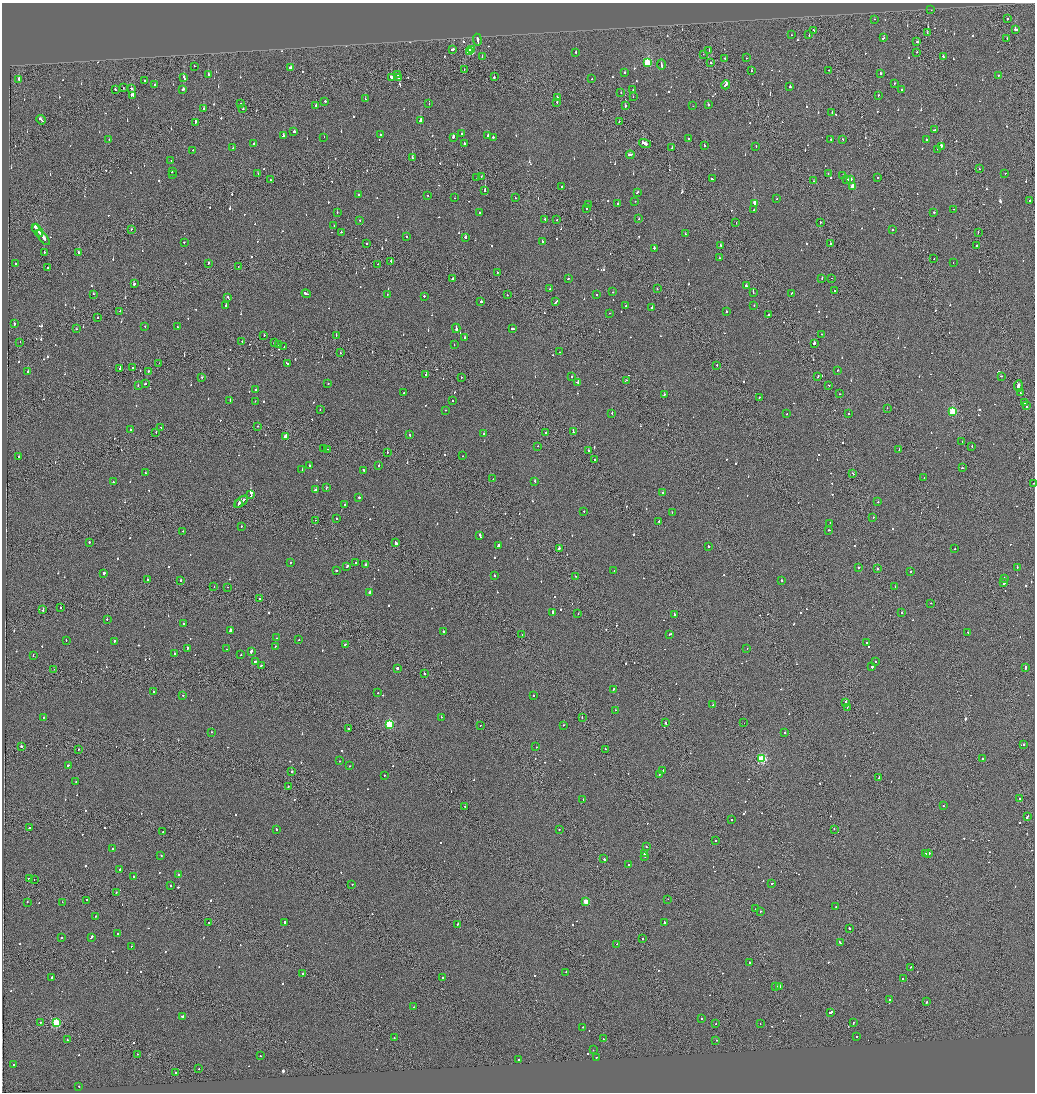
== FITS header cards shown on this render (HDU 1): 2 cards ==
NAXIS1  =                 2065
NAXIS2  =                 2180

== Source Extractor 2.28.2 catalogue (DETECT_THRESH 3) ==
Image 2065 x 2180 px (HDU 1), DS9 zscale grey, zoomed out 1/2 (1 PNG px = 2 x 2 image px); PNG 1037 x 1094 px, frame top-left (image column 1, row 2179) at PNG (2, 3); each listed source drawn as its Kron ellipse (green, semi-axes under 4 px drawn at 4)
Background -0.147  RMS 0.067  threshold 0.201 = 3 sigma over >= 5 px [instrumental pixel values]
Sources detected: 1070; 51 cannot appear on this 1/2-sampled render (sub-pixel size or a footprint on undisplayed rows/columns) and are neither listed nor drawn; of the other 1019, the 500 brightest by FLUX_AUTO listed and drawn (519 fainter detections omitted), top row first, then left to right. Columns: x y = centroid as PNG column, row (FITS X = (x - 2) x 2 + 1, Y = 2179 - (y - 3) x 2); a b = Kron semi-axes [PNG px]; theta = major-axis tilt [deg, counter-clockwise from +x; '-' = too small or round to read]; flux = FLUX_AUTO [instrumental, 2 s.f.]
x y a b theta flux
931 10 2 1 - 78
874 19 2 2 - 230
1008 19 2 1 - 730
1015 29 3 2 - 400
813 30 2 2 - 62
927 32 2 1 - 89
791 35 2 2 - 74
809 35 2 1 - 64
884 38 3 2 - 64
1007 38 2 1 - 67
477 40 6 2 -82 490
917 42 2 2 - 76
452 49 3 2 - 240
472 49 2 2 - 79
709 50 2 2 - 140
470 52 3 3 - 840
916 52 2 2 - 64
576 53 2 2 - 360
703 54 2 1 - 140
943 56 2 2 - 110
482 57 2 1 - 170
746 58 2 1 - 150
725 59 2 1 - 130
647 63 3 3 - 910
710 63 2 1 - 130
661 64 5 2 - 250
194 66 2 2 - 75
290 68 2 2 - 400
464 69 2 1 - 95
829 70 2 1 - 71
751 71 2 2 - 67
625 72 2 2 - 79
208 74 2 2 - 74
880 74 3 2 - 150
398 75 2 2 - 75
998 75 2 2 - 110
184 77 4 2 - 340
391 77 3 2 - 260
398 77 3 2 - 280
494 77 2 2 - 150
592 78 2 1 - 90
19 79 2 1 - 580
145 80 2 2 - 65
894 83 2 2 - 310
155 85 2 2 - 190
726 85 4 2 - 520
790 87 2 2 - 460
123 88 2 1 - 66
131 88 2 2 - 190
183 89 3 2 - 190
633 89 2 2 - 220
115 90 3 2 - 150
901 90 2 2 - 60
621 92 2 2 - 62
133 95 4 2 - 810
878 95 2 1 - 170
557 97 2 2 - 110
633 97 2 1 - 62
365 99 2 2 - 66
325 101 2 2 - 90
557 102 2 2 - 140
241 103 2 2 - 79
429 104 2 2 - 110
316 105 2 2 - 120
708 105 2 2 - 390
625 106 2 2 - 520
693 106 2 2 - 81
203 109 2 2 - 140
243 109 2 1 - 170
832 113 2 2 - 80
41 120 5 2 - 310
421 121 2 2 - 600
619 121 2 1 - 77
195 122 4 1 - 190
935 130 3 2 - 150
294 132 2 2 - 460
381 134 2 2 - 75
462 134 2 2 - 80
283 136 2 2 - 290
488 136 3 2 - 170
324 137 2 1 - 110
453 137 2 2 - 490
493 137 2 2 - 460
688 139 2 2 - 74
831 139 2 2 - 76
843 139 2 2 - 95
109 140 2 2 - 68
926 140 2 2 - 69
254 143 2 2 - 92
464 143 2 2 - 230
645 144 6 2 -16 620
704 146 2 2 - 320
756 146 2 1 - 93
941 146 3 2 - 640
233 148 2 1 - 260
672 148 2 2 - 92
937 149 2 2 - 78
193 150 2 2 - 82
630 155 4 2 - 320
412 158 2 1 - 450
171 161 2 1 - 68
979 169 2 2 - 88
172 172 2 2 - 71
1005 173 2 1 - 63
258 174 2 2 - 75
828 174 2 2 - 170
173 175 2 2 - 74
843 176 2 1 - 170
481 177 2 1 - 73
877 177 2 2 - 63
477 178 2 1 - 64
712 179 2 2 - 120
851 179 2 1 - 120
270 180 2 1 - 100
846 180 3 2 - 200
814 181 2 2 - 91
561 186 2 2 - 93
853 187 3 3 - 270
485 190 2 2 - 260
637 192 3 2 - 150
358 195 2 2 - 81
428 195 2 2 - 76
455 198 2 1 - 65
515 198 2 1 - 77
777 199 2 1 - 100
635 201 2 1 - 72
1029 201 2 1 - 68
618 203 2 1 - 63
755 203 3 2 - 320
588 205 2 1 - 78
587 209 2 1 - 120
953 209 2 2 - 61
754 210 2 2 - 80
337 212 2 2 - 76
480 212 2 1 - 84
934 212 2 2 - 280
545 219 2 2 - 62
639 219 2 2 - 130
360 220 2 2 - 67
557 220 2 2 - 62
820 222 2 1 - 77
736 223 2 1 - 66
334 226 2 2 - 84
35 227 4 1 - 280
131 229 2 1 - 120
38 230 7 2 -53 610
892 230 2 2 - 77
341 232 2 2 - 95
978 232 2 1 - 77
685 234 2 2 - 84
406 237 2 2 - 78
465 237 2 2 - 280
43 238 9 2 -51 510
542 241 3 2 - 210
184 242 2 2 - 98
367 244 2 2 - 140
830 244 2 2 - 210
721 246 2 2 - 240
976 246 2 2 - 160
654 248 2 2 - 400
44 252 2 2 - 61
79 253 2 2 - 110
719 258 2 2 - 110
934 258 2 1 - 110
391 261 2 2 - 520
15 263 2 2 - 96
208 263 2 2 - 260
953 263 2 2 - 76
378 264 2 1 - 98
238 266 2 1 - 73
48 267 2 2 - 110
497 272 2 2 - 130
568 278 3 2 - 98
822 278 2 2 - 110
832 278 2 1 - 61
452 279 2 2 - 180
134 284 2 2 - 130
746 286 2 2 - 140
550 289 2 2 - 150
657 289 2 1 - 79
834 290 2 2 - 240
612 292 2 2 - 86
753 292 3 1 - 200
792 293 3 2 - 230
93 294 2 2 - 75
306 294 5 2 - 290
387 294 2 2 - 62
596 294 2 2 - 76
507 295 2 1 - 88
424 296 2 2 - 190
228 297 2 2 - 69
481 302 2 2 - 170
556 302 4 2 - 220
754 305 2 2 - 93
226 306 2 2 - 260
626 306 2 2 - 110
652 307 3 2 - 170
120 311 3 2 - 430
726 312 2 2 - 97
610 313 2 2 - 63
769 314 3 2 - 160
97 317 2 1 - 85
14 324 2 2 - 310
177 326 2 2 - 63
145 327 2 2 - 110
456 328 4 2 - 350
77 329 2 2 - 63
513 329 3 2 - 190
821 334 2 2 - 69
264 335 2 2 - 86
336 336 2 1 - 280
464 337 2 2 - 87
242 341 2 1 - 80
20 342 2 1 - 74
274 343 2 2 - 79
814 343 2 2 - 470
278 344 2 2 - 130
454 345 2 2 - 71
284 347 2 2 - 100
560 352 2 1 - 89
340 353 2 1 - 110
159 363 2 1 - 79
287 364 4 2 - 370
717 365 2 1 - 200
132 368 2 2 - 320
120 369 3 2 - 510
838 370 2 2 - 220
28 372 2 2 - 1000
148 372 2 1 - 100
426 375 2 1 - 120
818 376 3 1 - 150
1001 376 2 2 - 110
201 377 2 2 - 92
461 377 2 2 - 95
572 377 2 2 - 88
626 380 2 1 - 86
578 382 3 2 - 220
146 384 3 2 - 150
328 384 2 2 - 110
138 385 2 2 - 98
829 385 2 2 - 92
1018 386 5 2 - 870
256 390 2 2 - 96
1020 392 4 2 - 330
404 393 2 1 - 67
840 394 2 2 - 90
664 395 4 2 - 670
759 397 2 2 - 79
230 400 2 2 - 190
452 400 2 1 - 140
255 401 2 1 - 82
1025 403 2 1 - 86
1026 406 2 2 - 360
887 408 2 2 - 67
320 410 2 2 - 60
445 410 2 2 - 79
952 412 3 3 - 880
612 413 2 2 - 350
849 413 2 2 - 140
787 414 2 2 - 210
258 426 2 1 - 64
161 427 2 2 - 81
131 429 2 2 - 89
573 432 2 2 - 320
156 433 2 1 - 89
546 433 2 2 - 97
484 434 2 2 - 84
409 435 2 2 - 97
285 437 3 2 - 210
962 441 2 1 - 130
538 446 2 1 - 61
972 446 2 1 - 120
324 449 2 2 - 120
327 449 2 1 - 210
899 449 2 1 - 63
589 451 3 2 - 280
387 452 2 1 - 280
463 456 2 2 - 93
18 457 2 2 - 93
594 460 2 2 - 98
378 465 2 2 - 140
309 466 2 2 - 71
962 468 2 2 - 170
302 469 2 2 - 76
364 470 2 2 - 130
145 473 2 2 - 110
853 474 2 2 - 130
924 478 2 1 - 83
493 479 2 1 - 120
535 481 2 2 - 150
113 482 2 2 - 130
1033 483 2 2 - 120
326 488 3 2 - 96
315 490 3 2 - 160
663 493 2 2 - 360
250 495 4 2 - 8800
359 497 2 2 - 290
241 502 8 2 39 540
878 502 2 1 - 270
238 504 3 2 - 360
345 505 2 2 - 120
584 511 2 2 - 75
672 512 2 2 - 61
337 518 2 2 - 73
873 518 2 2 - 97
315 520 2 1 - 66
659 522 3 2 - 110
830 523 2 2 - 67
241 526 2 1 - 150
829 530 2 1 - 140
183 531 2 2 - 73
480 536 4 2 - 420
89 542 2 2 - 140
396 543 3 2 - 670
498 545 3 2 - 270
708 546 2 2 - 270
559 548 2 2 - 290
955 549 2 2 - 61
290 562 2 2 - 60
355 562 2 2 - 72
366 565 3 2 - 320
347 566 3 2 - 94
859 567 2 2 - 410
1017 567 2 2 - 91
877 569 2 1 - 230
336 570 2 1 - 200
614 571 2 2 - 85
910 571 2 2 - 130
104 573 2 2 - 310
494 575 2 2 - 91
575 576 2 1 - 61
1004 578 2 2 - 160
147 580 2 2 - 230
181 580 2 2 - 130
781 580 2 2 - 210
1004 582 3 2 - 430
214 587 2 1 - 70
228 587 2 2 - 64
895 587 2 1 - 94
369 593 2 2 - 630
259 599 2 1 - 66
930 603 2 2 - 100
61 608 2 2 - 62
43 610 3 1 - 580
553 612 3 2 - 170
901 612 2 2 - 86
578 614 2 2 - 160
674 615 4 2 - 240
107 619 2 2 - 85
183 624 2 2 - 87
231 630 3 2 - 440
443 631 2 2 - 160
968 632 2 2 - 110
670 634 3 2 - 110
522 635 2 1 - 65
276 638 2 2 - 99
299 640 2 2 - 72
66 641 2 2 - 76
114 641 3 2 - 160
867 642 2 2 - 68
345 645 2 2 - 89
275 646 2 2 - 66
187 648 2 2 - 190
747 648 2 2 - 74
226 649 2 2 - 74
251 651 3 2 - 240
175 654 2 2 - 120
33 655 2 2 - 83
241 655 2 2 - 80
255 661 3 2 - 170
876 662 2 2 - 68
261 665 2 2 - 150
872 667 3 2 - 740
1025 667 3 2 - 390
397 668 2 2 - 800
54 669 2 1 - 65
424 674 2 2 - 220
613 689 2 2 - 160
153 692 2 2 - 140
378 693 2 2 - 82
183 695 2 2 - 89
533 695 2 2 - 63
846 702 2 2 - 190
713 705 2 2 - 230
847 707 2 1 - 79
615 710 2 2 - 85
43 717 2 2 - 89
441 717 2 2 - 140
582 717 2 1 - 100
666 723 2 1 - 220
744 723 2 1 - 78
389 724 3 3 - 1100
563 725 2 2 - 81
480 726 2 2 - 91
348 729 2 2 - 86
211 732 2 1 - 130
785 733 2 2 - 120
1024 744 2 2 - 110
21 746 2 2 - 880
536 747 2 2 - 82
605 749 2 1 - 68
78 750 2 1 - 86
762 759 3 3 - 1400
982 759 2 2 - 110
340 761 2 2 - 100
69 765 3 2 - 300
350 766 2 2 - 73
663 770 2 2 - 100
292 772 2 2 - 250
384 775 2 2 - 110
659 775 2 2 - 160
879 778 2 2 - 590
76 782 2 2 - 97
288 786 2 1 - 190
1019 798 2 1 - 110
583 800 2 2 - 64
943 805 2 1 - 110
465 806 2 1 - 72
1027 817 3 2 - 180
731 820 2 2 - 92
30 827 2 2 - 120
277 829 2 2 - 110
834 829 2 1 - 110
559 830 2 2 - 90
163 832 2 1 - 63
716 840 2 2 - 98
646 847 2 2 - 62
113 849 2 2 - 75
929 853 2 2 - 210
644 854 2 2 - 6200
925 854 4 2 - 940
161 855 2 2 - 83
645 857 2 2 - 65
604 859 2 2 - 360
629 865 2 2 - 67
120 869 2 2 - 120
178 875 2 2 - 82
134 877 2 2 - 130
29 879 3 2 - 130
34 879 2 1 - 190
352 884 2 2 - 81
772 884 2 2 - 190
171 886 2 2 - 520
116 893 2 1 - 82
668 899 2 1 - 160
86 900 2 1 - 90
27 902 2 2 - 89
62 902 2 2 - 64
586 902 3 3 - 310
836 907 2 2 - 240
755 909 2 2 - 69
760 911 2 2 - 86
95 916 2 2 - 110
209 922 2 2 - 70
664 922 4 2 - 190
285 923 3 2 - 170
457 924 2 2 - 160
849 928 2 2 - 370
117 933 2 2 - 180
91 937 3 2 - 170
61 938 2 2 - 180
643 938 2 1 - 92
840 943 4 2 - 210
617 944 2 2 - 130
131 946 2 1 - 70
749 963 2 2 - 100
911 967 2 1 - 85
566 972 2 2 - 73
302 974 2 1 - 62
52 977 2 2 - 140
442 977 2 2 - 130
903 979 2 2 - 160
779 986 3 2 - 160
776 987 2 1 - 100
889 999 2 2 - 530
926 1002 2 2 - 250
414 1007 2 2 - 110
830 1012 3 2 - 450
182 1016 2 2 - 1000
701 1019 2 2 - 290
40 1023 2 1 - 97
56 1023 3 3 - 1200
853 1023 3 2 - 140
715 1024 2 2 - 70
760 1024 2 2 - 65
583 1027 2 2 - 140
856 1036 2 2 - 84
394 1038 2 2 - 65
603 1039 2 2 - 70
67 1040 2 2 - 83
716 1040 2 1 - 89
593 1050 2 2 - 70
138 1054 2 1 - 62
260 1056 2 2 - 76
596 1057 2 2 - 120
519 1060 2 2 - 120
13 1065 2 2 - 210
199 1069 2 2 - 74
176 1072 2 2 - 63
79 1086 2 2 - 71
At the frame edge (FLAGS 8, measured only in part): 1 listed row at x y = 1033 483
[519 fainter detections neither listed nor drawn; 51 sub-pixel or undisplayed-footprint detections neither listed nor drawn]